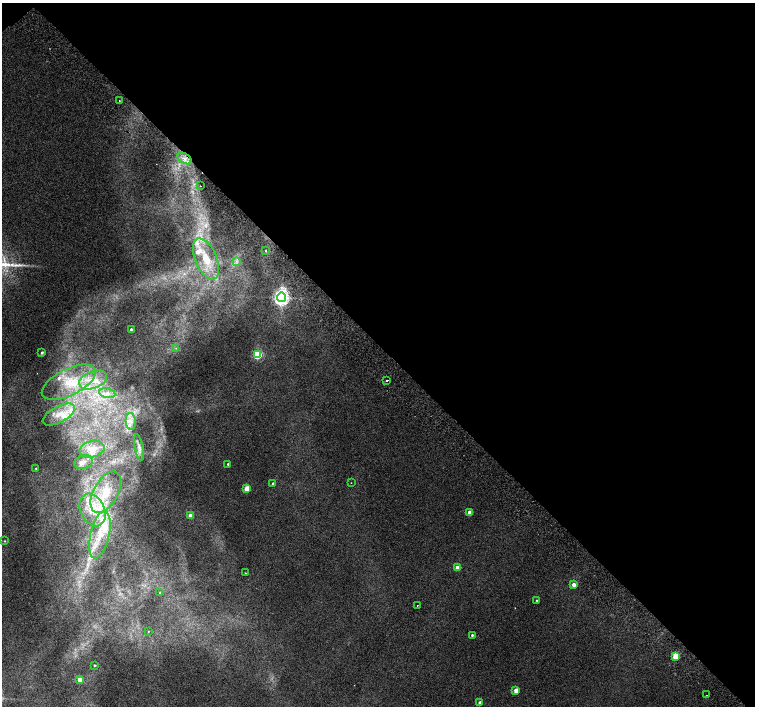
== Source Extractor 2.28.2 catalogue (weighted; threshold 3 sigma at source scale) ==
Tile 3 of 4 x 4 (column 3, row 1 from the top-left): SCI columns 3062-4566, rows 4487-5894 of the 6118 x 6093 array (HDU 1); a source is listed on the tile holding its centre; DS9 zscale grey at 2 x 2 block average (1 PNG px = mean of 2 x 2 image px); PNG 757 x 708 px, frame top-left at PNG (2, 3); each listed source drawn as its Kron ellipse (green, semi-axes under 4 px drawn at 4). Shown black and unused: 49% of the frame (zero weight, under 2 of 3 exposures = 3% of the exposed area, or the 3 px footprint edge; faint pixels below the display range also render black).
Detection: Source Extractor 2.28.2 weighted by HDU 2 'WHT'; one run over the whole footprint, this tile lists its part. Background 0.00716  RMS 0.0058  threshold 0.0259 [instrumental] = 3 sigma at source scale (4.5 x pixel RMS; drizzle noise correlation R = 1.50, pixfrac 1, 0.0396/0.0396 arcsec/px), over >= 5 px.
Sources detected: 58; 2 too faint to see at this stretch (2 x 2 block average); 1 inside a brighter object's white glare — neither listed nor drawn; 10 inside a brighter listed object's ellipse — not listed separately; the other 45 listed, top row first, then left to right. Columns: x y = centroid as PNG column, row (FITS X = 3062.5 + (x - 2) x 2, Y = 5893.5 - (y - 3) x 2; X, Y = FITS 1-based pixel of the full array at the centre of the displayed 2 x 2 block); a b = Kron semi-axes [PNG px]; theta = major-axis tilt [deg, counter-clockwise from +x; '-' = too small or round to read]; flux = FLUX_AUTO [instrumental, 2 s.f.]
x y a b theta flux
119 101 2 2 - 1.2
184 158 8 5 -31 7.8
200 186 2 2 - 0.66
265 251 2 2 - 1.2
206 259 22 10 -67 35
236 261 4 2 - 2.1
281 297 4 4 - 440
131 329 2 2 - 2.9
176 348 3 3 - 1.2
42 353 3 2 - 2.2
257 355 3 3 - 120
93 380 14 8 20 22
387 380 2 2 - 4.3
69 382 29 13 26 52
107 393 8 4 -11 6.5
59 414 18 8 28 20
131 421 8 5 -85 7.3
139 448 13 4 -78 5.3
92 449 12 8 12 12
83 462 9 6 18 6.7
228 464 2 2 - 1.7
36 468 2 2 - 1.5
273 483 3 2 - 1.9
351 483 2 2 - 0.45
247 488 3 3 - 31
106 492 22 12 61 37
93 510 17 12 -65 32
470 512 3 2 - 16
190 516 3 2 - 13
100 535 24 9 77 34
5 541 3 2 - 0.94
457 568 4 2 - 17
245 573 3 2 - 0.8
574 585 3 2 - 11
160 593 2 2 - 0.95
537 600 2 2 - 1.2
417 605 2 2 - 0.67
148 631 2 2 - 0.5
472 635 2 2 - 2.4
676 656 3 3 - 61
94 665 3 2 - 1.6
80 679 3 3 - 17
516 690 3 3 - 20
706 695 2 2 - 1.5
480 703 2 2 - 7.5
Overlapping masked pixels (flux is a lower limit): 1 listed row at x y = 184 158
Diffuse or blended objects may show on this block-average render without a row.